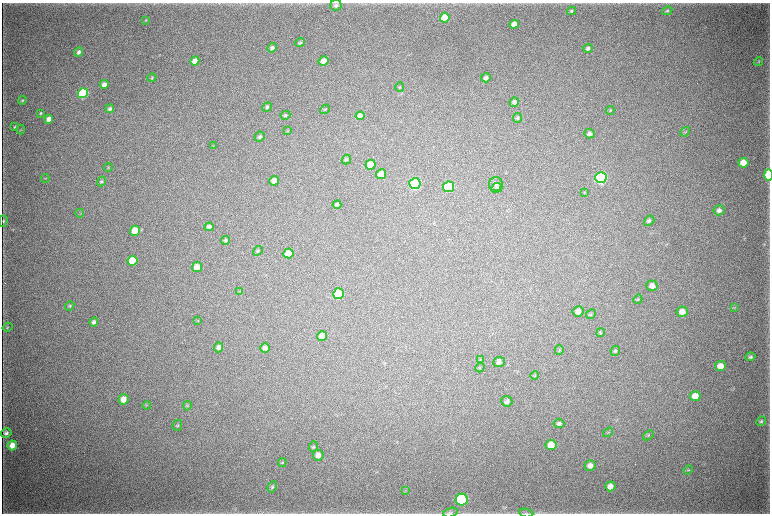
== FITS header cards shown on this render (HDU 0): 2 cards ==
NAXIS1  =                 1536 / length of data axis 1
NAXIS2  =                 1023 / length of data axis 2

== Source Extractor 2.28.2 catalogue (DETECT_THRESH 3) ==
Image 1536 x 1023 px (HDU 0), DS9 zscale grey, zoomed out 1/2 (1 PNG px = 2 x 2 image px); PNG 772 x 516 px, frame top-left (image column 1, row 1022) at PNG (2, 3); each listed source drawn as its Kron ellipse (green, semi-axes under 4 px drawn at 4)
Background 4040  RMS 36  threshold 108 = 3 sigma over >= 5 px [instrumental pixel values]
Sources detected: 114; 3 cannot appear on this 1/2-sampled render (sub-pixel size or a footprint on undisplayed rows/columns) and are neither listed nor drawn; the other 111 listed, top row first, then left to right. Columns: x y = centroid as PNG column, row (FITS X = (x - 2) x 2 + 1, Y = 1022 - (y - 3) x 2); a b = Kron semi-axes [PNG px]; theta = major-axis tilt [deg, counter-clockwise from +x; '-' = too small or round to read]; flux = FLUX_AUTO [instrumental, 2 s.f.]
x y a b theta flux
336 5 5 5 - 2.0e+04
571 11 4 4 - 1.0e+04
667 11 5 4 - 1.0e+04
445 18 5 4 - 1.7e+05
146 20 3 3 - 4.5e+03
514 24 4 4 - 6.6e+04
300 43 5 3 - 9.8e+03
272 48 5 4 - 2.1e+04
588 48 5 4 - 1.7e+04
79 52 5 4 - 2.4e+04
195 61 4 4 - 8.1e+04
324 61 5 4 - 5.9e+04
758 62 4 3 - 6.6e+03
152 78 5 3 - 6.9e+03
486 78 5 4 - 2.7e+04
104 84 4 4 - 4.2e+04
400 87 5 3 - 7.0e+03
83 93 5 5 - 1.2e+06
22 100 4 3 - 9.0e+03
514 102 5 4 - 2.1e+04
267 107 5 4 - 1.3e+04
110 109 4 4 - 1.9e+04
325 109 5 3 - 7.7e+03
610 110 4 4 - 8.1e+03
41 113 4 3 - 8.4e+03
285 115 5 4 - 1.3e+04
360 116 4 4 - 3.6e+04
518 118 5 4 - 1.3e+04
49 119 4 4 - 5.7e+04
15 127 4 3 - 6.8e+03
21 130 5 2 - 4.2e+03
288 131 3 3 - 5.6e+03
685 132 5 3 - 8.3e+03
589 134 5 4 - 2.6e+04
260 137 5 4 - 1.5e+04
213 146 3 2 - 3.9e+03
346 159 5 4 - 9.6e+03
743 163 5 4 - 1.0e+05
371 165 5 5 - 1.7e+05
108 168 4 3 - 6.0e+03
381 174 5 5 - 1.1e+05
768 175 6 3 -89 3.7e+05
45 178 4 3 - 5.4e+03
601 178 6 5 - 2.0e+06
274 181 5 4 - 6.2e+04
102 182 5 4 - 1.0e+04
415 184 5 5 - 1.6e+06
496 184 7 6 - 2.3e+04
449 187 5 5 - 7.0e+05
497 188 6 4 25 1.6e+04
584 192 3 2 - 4.3e+03
337 205 4 4 - 1.4e+04
719 210 5 5 - 3.1e+04
80 213 4 2 - 5.2e+03
3 221 5 3 - 8.8e+03
649 221 5 4 - 1.6e+04
209 227 4 4 - 3.5e+04
135 231 5 5 - 1.4e+05
225 240 4 4 - 1.2e+04
258 251 5 4 - 1.0e+04
288 253 5 5 - 1.3e+05
132 261 5 5 - 1.8e+05
197 267 5 5 - 8.7e+04
652 286 6 5 - 4.1e+04
240 291 4 2 - 4.2e+03
339 294 5 5 - 5.0e+05
638 299 5 3 - 5.9e+03
70 306 5 3 - 8.6e+03
735 307 4 2 - 5.0e+03
578 311 5 5 - 4.1e+04
682 312 5 5 - 5.4e+04
591 314 5 3 - 8.1e+03
198 321 4 3 - 5.7e+03
94 322 4 4 - 2.2e+04
7 327 5 3 - 7.8e+03
601 333 4 4 - 7.4e+03
322 336 5 5 - 5.6e+04
218 347 5 4 - 2.1e+04
265 348 5 5 - 2.9e+04
559 350 5 4 - 7.9e+03
615 351 5 4 - 1.1e+04
750 357 5 4 - 1.7e+04
480 359 3 2 - 4.1e+03
499 362 6 5 - 2.5e+04
720 366 5 5 - 7.8e+04
480 368 5 2 - 5.6e+03
535 375 4 3 - 6.4e+03
695 396 5 5 - 9.7e+04
123 399 5 5 - 7.0e+04
507 401 5 5 - 2.2e+04
147 405 4 3 - 5.8e+03
187 406 5 3 - 6.8e+03
761 421 5 4 - 1.1e+04
559 424 5 4 - 1.9e+04
177 425 6 5 - 1.1e+04
608 432 5 2 - 6.2e+03
6 433 5 4 - 2.2e+04
648 435 6 3 41 1.1e+04
12 445 5 4 - 7.4e+04
551 445 5 5 - 1.0e+05
313 447 5 4 - 1.1e+04
318 455 5 5 - 4.5e+04
282 462 4 3 - 6.2e+03
590 465 5 5 - 4.1e+04
688 470 5 3 - 7.0e+03
610 486 5 5 - 5.2e+04
272 487 6 4 61 1.2e+04
405 491 4 2 - 5.0e+03
462 500 6 6 - 1.6e+06
450 513 7 4 17 1.6e+04
526 513 7 3 -9 1.2e+04
At the frame edge (FLAGS 8, measured only in part): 3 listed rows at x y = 768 175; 450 513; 526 513
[3 sub-pixel or undisplayed-footprint detections neither listed nor drawn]